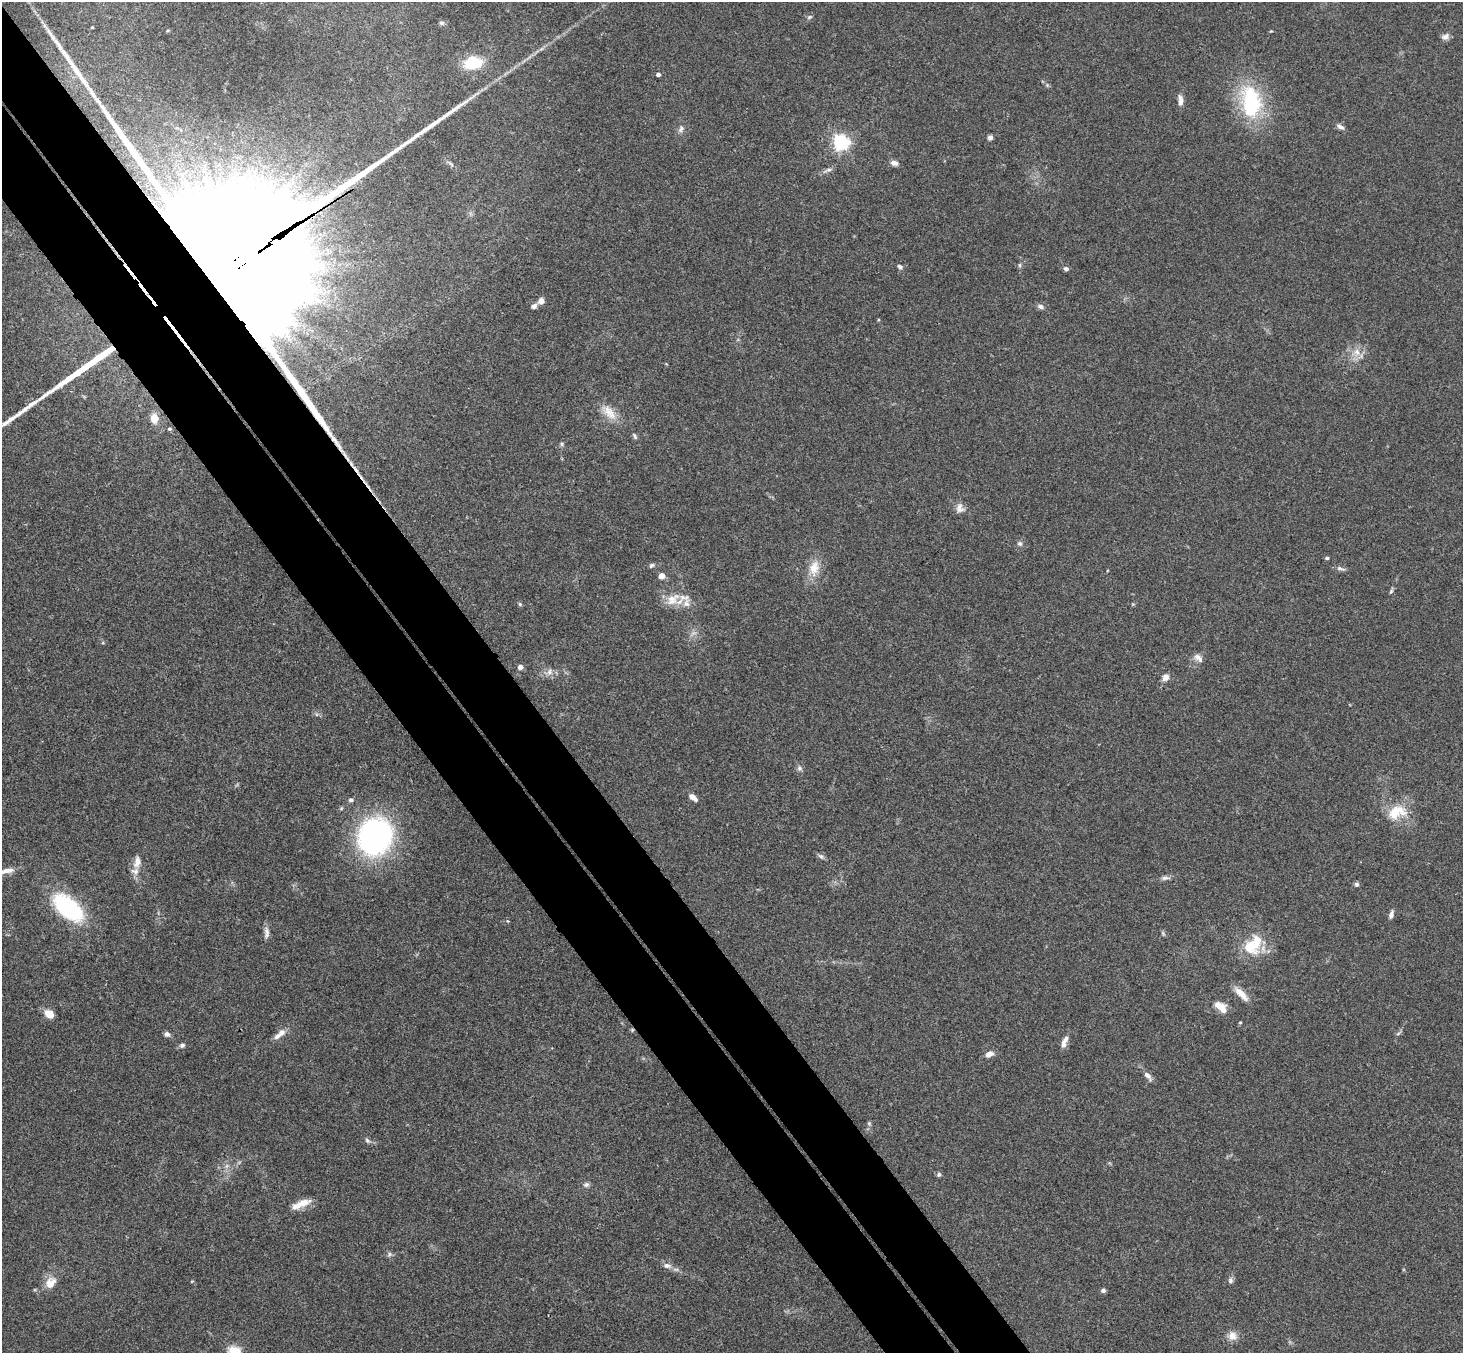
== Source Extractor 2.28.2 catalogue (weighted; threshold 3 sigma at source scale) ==
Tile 11 of 4 x 4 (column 3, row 3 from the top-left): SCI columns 2978-4438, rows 1683-3033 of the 5950 x 5930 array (HDU 1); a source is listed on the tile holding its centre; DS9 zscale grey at full resolution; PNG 1465 x 1355 px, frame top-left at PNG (2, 2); no overlay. Shown black and unused: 9% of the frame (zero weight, under 3 of 4 exposures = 6% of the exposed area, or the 3 px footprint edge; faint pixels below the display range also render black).
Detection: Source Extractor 2.28.2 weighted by HDU 2 'WHT'; one run over the whole footprint, this tile lists its part. Background 0.163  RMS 0.0074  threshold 0.0331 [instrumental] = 3 sigma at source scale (4.5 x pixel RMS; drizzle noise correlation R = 1.50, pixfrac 1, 0.05/0.05 arcsec/px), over >= 5 px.
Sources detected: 100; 2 too faint to see at this stretch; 1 inside a brighter object's white glare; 1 cosmic-ray / hot-pixel residue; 3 long thin detections or spike segments (spike, bleed or trail) — not listed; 6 inside a brighter listed object's ellipse — not listed separately; the other 87 listed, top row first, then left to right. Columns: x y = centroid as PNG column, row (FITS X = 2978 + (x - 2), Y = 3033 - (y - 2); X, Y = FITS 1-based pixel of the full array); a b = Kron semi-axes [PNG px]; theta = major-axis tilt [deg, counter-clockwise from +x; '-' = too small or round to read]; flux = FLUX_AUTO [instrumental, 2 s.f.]
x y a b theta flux
809 17 7 5 27 1.4
442 23 7 5 -14 1.6
92 27 3 2 - 0.7
1271 31 4 3 - 0.62
1445 36 11 7 16 3.2
541 49 7 4 18 1.5
473 63 14 10 11 36
658 74 4 4 - 2.6
1047 85 5 5 - 1.1
1180 100 14 6 -87 4.4
1251 101 46 28 -81 62
1340 127 11 5 -28 2.7
177 128 11 6 -16 4
681 129 10 6 73 2.8
990 137 6 6 - 2
841 143 6 6 - 250
894 163 9 6 -9 3.6
451 164 9 3 -45 1.5
828 170 16 5 22 2.9
1020 265 6 4 90 1.1
231 266 67 35 33 98000
900 267 8 5 -41 1.9
1066 269 6 5 - 2.2
541 301 8 7 - 3.6
534 306 8 6 27 2.3
1041 307 9 6 -14 2.7
1357 352 12 9 -86 6.8
609 412 26 12 -47 12
154 418 19 13 -89 17
169 429 6 6 - 1.8
635 436 9 4 -57 1.5
562 444 6 5 - 1.4
960 508 13 11 -85 4.9
1020 543 7 7 - 2
1327 558 4 4 - 1.5
651 565 7 5 39 1.5
814 568 23 14 78 13
1341 568 14 5 -13 2.4
662 576 5 4 - 9.5
1391 591 9 4 63 1.3
672 599 23 13 39 12
520 604 6 5 - 1.1
103 643 5 3 - 0.74
1198 658 13 7 -44 4
520 667 5 4 - 4.5
549 672 11 8 78 3.9
1165 677 8 7 - 4.6
799 768 8 6 -66 2.3
693 797 11 6 -39 4.5
351 800 7 6 - 1.8
1396 812 28 18 20 21
375 836 34 30 67 180
821 856 9 5 -27 2
137 862 18 10 81 7.1
7 871 22 7 12 6.8
1165 878 14 5 2 2.7
1357 884 6 6 - 1.7
68 908 32 16 -41 87
1391 914 10 5 73 2.9
507 921 5 3 - 0.73
266 932 17 6 -89 3.9
1251 946 27 19 -37 23
1241 994 23 7 -46 8.4
1221 1007 16 8 -40 10
49 1014 11 8 -39 7.6
1240 1022 5 3 - 0.64
632 1030 6 4 47 0.86
282 1033 10 8 44 4.5
167 1034 7 6 - 2.5
1398 1034 6 4 21 1.2
1064 1042 16 6 71 5.1
182 1045 7 6 - 2
989 1054 9 6 27 5.2
1148 1076 12 6 -51 4.2
869 1123 6 5 - 1.3
367 1140 8 6 -56 1.8
227 1166 7 5 89 2.1
939 1174 6 6 - 1.6
586 1185 8 7 - 2.1
303 1203 21 10 14 8.7
389 1254 7 6 - 1.7
667 1266 12 7 -11 4.1
1230 1280 9 6 86 2.1
51 1283 17 12 57 9.3
1103 1291 5 4 - 2.2
1232 1336 12 12 - 6.2
234 1352 15 12 -3 16
Overlapping masked pixels (flux is a lower limit): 2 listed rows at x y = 231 266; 632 1030
Isophote crosses this tile's border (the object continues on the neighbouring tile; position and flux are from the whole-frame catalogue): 2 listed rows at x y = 7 871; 234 1352